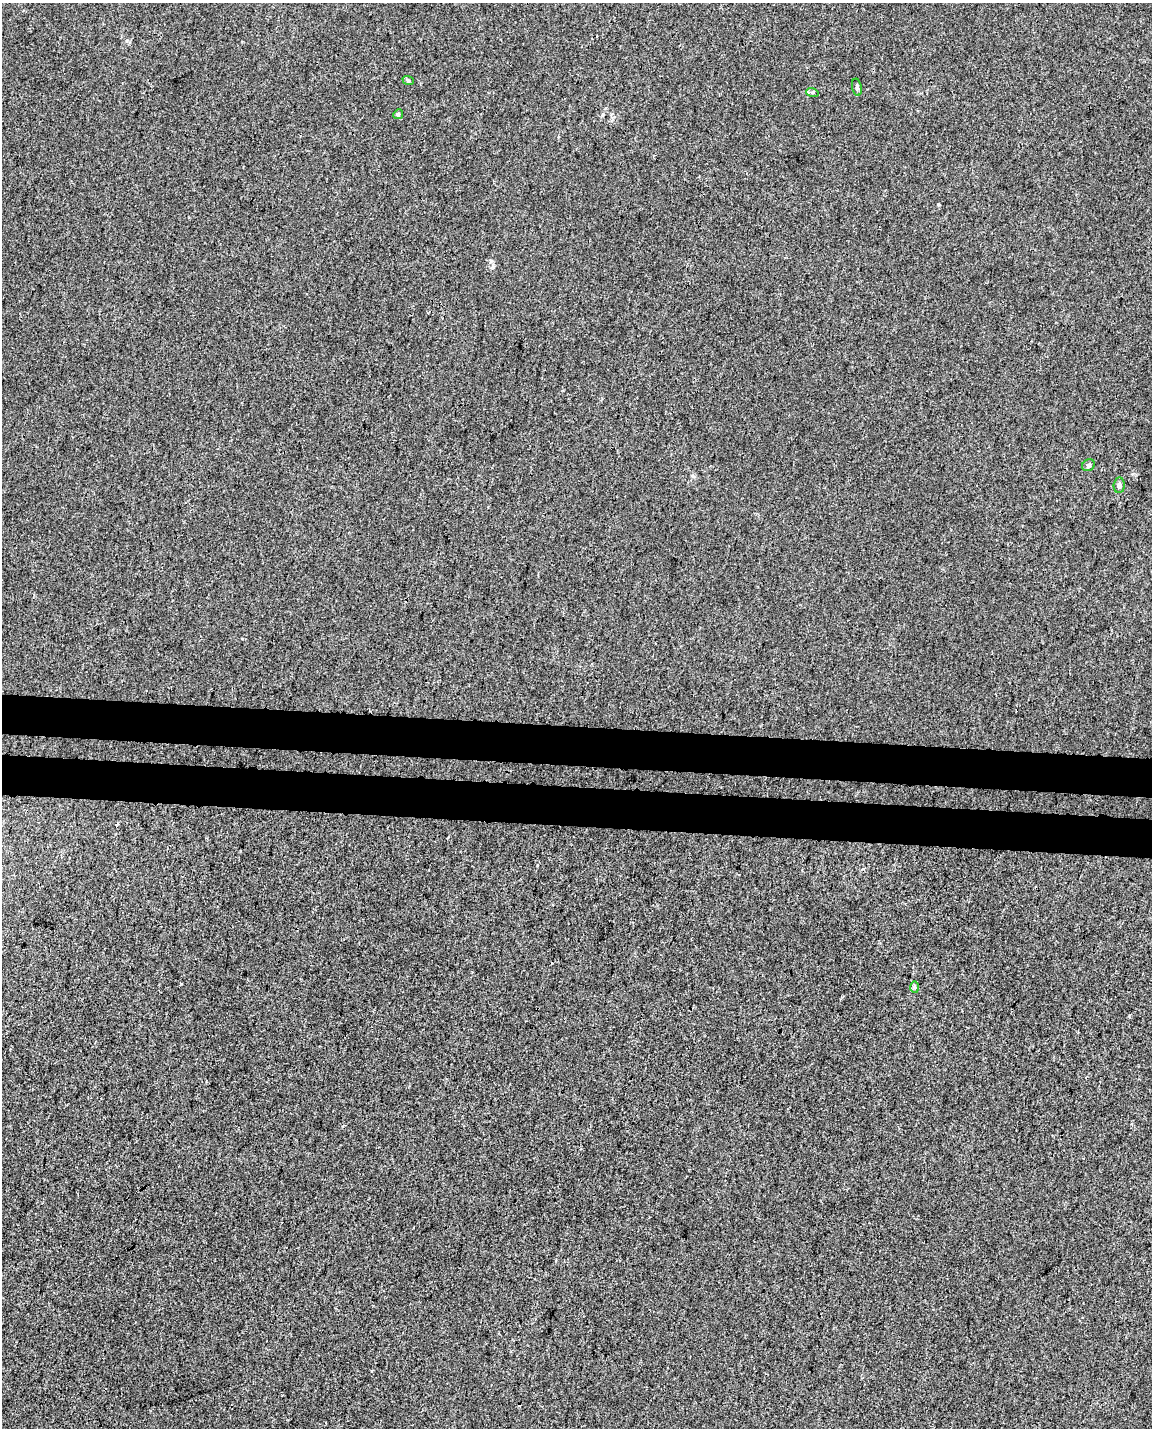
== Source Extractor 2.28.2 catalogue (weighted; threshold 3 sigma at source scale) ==
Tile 7 of 4 x 3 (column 3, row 2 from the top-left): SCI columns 2319-3468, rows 1768-3193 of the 4626 x 4904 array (HDU 1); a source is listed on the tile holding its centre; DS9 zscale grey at full resolution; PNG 1154 x 1430 px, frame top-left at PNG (2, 3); each listed source drawn as its Kron ellipse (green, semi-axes under 4 px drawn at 4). Shown black and unused: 6% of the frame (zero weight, under 3 of 4 exposures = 5% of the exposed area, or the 3 px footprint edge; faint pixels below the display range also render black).
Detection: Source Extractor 2.28.2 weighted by HDU 2 'WHT'; one run over the whole footprint, this tile lists its part. Background -7.69e-04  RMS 0.005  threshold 0.0223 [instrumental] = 3 sigma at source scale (4.5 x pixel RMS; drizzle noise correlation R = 1.50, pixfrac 1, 0.0396/0.0396 arcsec/px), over >= 5 px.
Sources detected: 8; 1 cosmic-ray / hot-pixel residue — neither listed nor drawn; the other 7 listed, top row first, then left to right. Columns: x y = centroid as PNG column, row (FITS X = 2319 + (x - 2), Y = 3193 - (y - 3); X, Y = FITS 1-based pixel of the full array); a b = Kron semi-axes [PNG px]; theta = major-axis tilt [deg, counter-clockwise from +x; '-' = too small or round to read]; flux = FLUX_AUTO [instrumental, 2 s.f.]
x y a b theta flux
408 80 6 3 -19 0.65
857 87 9 5 -78 1.1
812 92 6 4 -17 0.7
398 114 5 4 - 0.58
1088 465 7 5 35 1
1119 485 8 5 86 1.4
915 987 6 4 -88 0.66